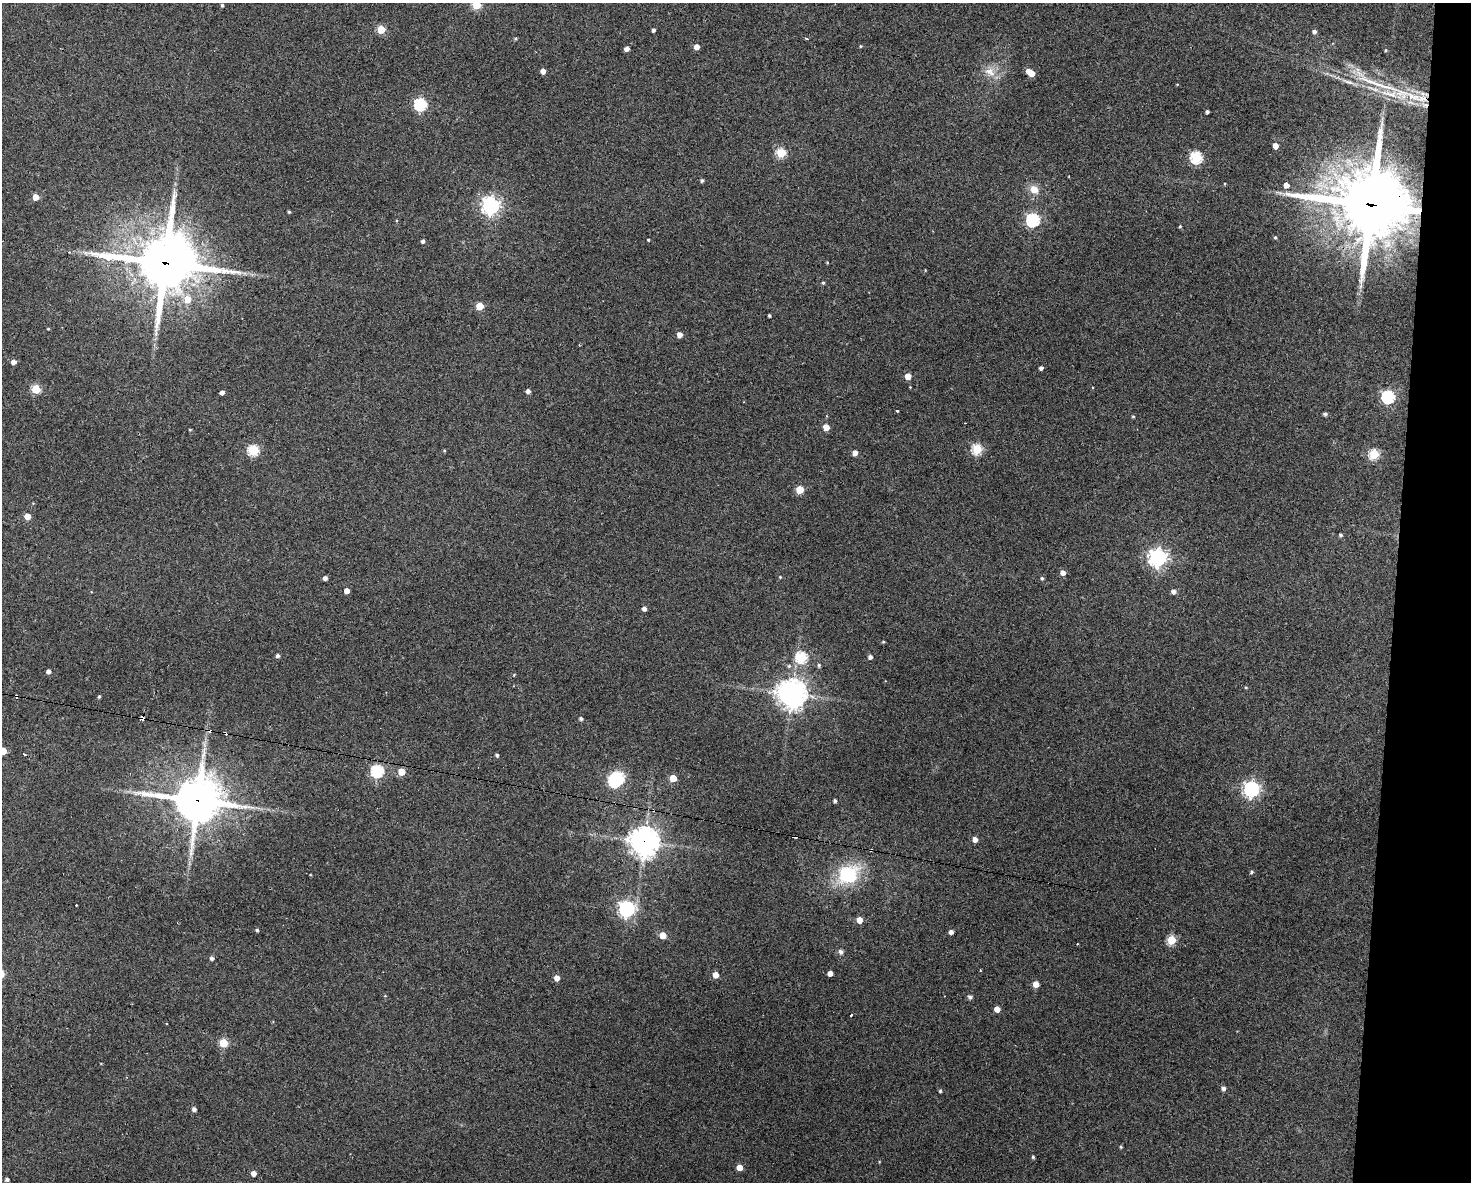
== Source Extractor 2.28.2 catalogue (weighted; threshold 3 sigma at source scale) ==
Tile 6 of 3 x 4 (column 3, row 2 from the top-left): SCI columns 3047-4515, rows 2361-3540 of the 4742 x 4720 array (HDU 1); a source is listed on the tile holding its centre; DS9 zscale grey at full resolution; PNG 1473 x 1184 px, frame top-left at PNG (2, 3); no overlay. Shown black and unused: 5% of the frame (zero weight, under 3 of 4 exposures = <1% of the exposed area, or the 3 px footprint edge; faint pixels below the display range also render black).
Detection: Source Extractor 2.28.2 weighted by HDU 2 'WHT'; one run over the whole footprint, this tile lists its part. Background 0.125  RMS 0.0065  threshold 0.0292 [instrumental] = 3 sigma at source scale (4.5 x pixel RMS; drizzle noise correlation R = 1.50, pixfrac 1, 0.05/0.05 arcsec/px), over >= 5 px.
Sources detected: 134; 1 inside a brighter object's white glare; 6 cosmic-ray / hot-pixel residue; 1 long thin detection or spike segment (spike, bleed or trail) — not listed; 1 inside a brighter listed object's ellipse — not listed separately; the other 125 listed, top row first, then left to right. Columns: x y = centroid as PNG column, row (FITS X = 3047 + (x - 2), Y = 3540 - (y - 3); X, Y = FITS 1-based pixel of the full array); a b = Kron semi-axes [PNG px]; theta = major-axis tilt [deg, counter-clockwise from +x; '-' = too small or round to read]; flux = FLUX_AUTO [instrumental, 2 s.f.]
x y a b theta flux
222 5 4 3 - 0.96
476 5 5 5 - 34
381 29 5 5 - 22
653 30 4 3 - 1.7
1314 31 4 4 - 2.1
516 38 4 4 - 0.76
807 39 3 3 - 0.66
861 46 4 3 - 0.59
696 47 4 4 - 4.5
627 49 4 4 - 3.3
1386 50 4 4 - 0.68
543 71 4 4 - 4
990 71 15 10 -29 7.2
1031 73 7 4 -37 14
1348 82 22 5 -18 4.6
1390 94 31 9 -10 16
1423 98 17 10 -4 12
420 104 6 6 - 82
1207 112 3 3 - 1.5
1275 146 4 4 - 6.6
781 153 5 5 - 38
1196 157 6 5 - 73
702 180 4 4 - 1.3
1286 185 5 4 - 4.1
1034 189 12 10 -46 6.4
36 197 5 4 - 7.4
1370 204 26 24 -9 4300
491 205 7 6 - 270
289 212 3 3 - 0.86
1033 220 6 6 - 110
1180 226 4 3 - 0.77
1275 237 5 4 - 0.97
648 240 3 2 - 0.71
423 241 4 4 - 1.7
69 252 3 3 - 0.53
827 262 4 3 - 0.51
165 263 23 20 -1 3200
823 283 4 4 - 0.88
188 299 6 6 - 11
479 306 5 5 - 19
769 315 3 3 - 1.2
48 329 3 3 - 0.49
680 335 4 4 - 5
13 362 5 4 - 3.5
1041 368 4 4 - 2
908 376 4 4 - 9.1
910 387 2 2 - 0.4
36 389 5 5 - 30
528 391 4 4 - 2.3
222 392 4 4 - 2.6
1388 397 6 6 - 99
897 410 3 3 - 3.3
1325 414 4 3 - 1.5
1133 416 5 3 - 0.61
826 427 5 4 - 9.8
190 430 3 3 - 0.58
977 449 5 5 - 51
253 450 5 5 - 60
444 451 5 3 - 0.58
855 453 5 4 - 4.2
1374 454 5 5 - 46
800 490 5 5 - 21
27 516 5 5 - 7.2
1341 535 5 4 - 1.1
1158 558 7 6 - 300
1063 573 5 4 - 4.3
780 577 4 4 - 0.64
325 578 4 4 - 2.3
1042 578 5 4 - 1
347 591 4 4 - 5.3
1173 591 5 5 - 2.7
644 609 4 4 - 2.4
883 642 4 4 - 0.67
278 656 4 4 - 1.7
802 657 6 6 - 57
870 657 4 4 - 2.4
819 665 5 5 - 1.1
789 666 6 5 - 1.1
48 671 4 4 - 2.6
514 675 4 4 - 0.52
1246 687 4 3 - 0.58
792 693 9 9 - 770
16 696 5 2 - 0.98
99 696 5 3 - 0.87
142 718 4 3 - 8.4
581 719 4 3 - 1.6
3 751 5 5 - 9.2
24 754 3 3 - 3.2
497 755 4 3 - 1.2
377 771 6 6 - 90
401 772 5 5 - 13
673 778 5 4 - 12
614 780 6 5 - 77
1251 789 7 6 - 190
197 800 17 15 -1 2100
835 801 4 3 - 1.5
975 839 5 4 - 3.7
644 842 10 10 - 660
871 850 3 2 - 0.81
1251 872 5 4 - 1.1
848 874 21 17 30 44
627 909 6 6 - 210
859 920 5 5 - 7
257 930 4 4 - 0.96
951 932 4 4 - 2.7
663 935 5 5 - 12
1171 940 5 5 - 38
841 952 7 6 - 1.9
211 958 5 4 - 1.8
830 973 4 4 - 4.2
715 975 4 4 - 8.1
557 978 5 4 - 5.1
1036 984 4 4 - 8.1
970 997 7 5 -17 1.2
997 1009 4 4 - 7
851 1015 3 2 - 1.6
223 1043 5 5 - 27
1223 1088 5 4 - 2.3
940 1091 4 3 - 1.1
194 1109 4 4 - 2.2
1121 1147 4 4 - 0.92
1033 1157 4 3 - 0.96
739 1167 4 4 - 8.9
253 1173 4 4 - 4.6
7 1179 4 3 - 1.7
Overlapping masked pixels (flux is a lower limit): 8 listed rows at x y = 1423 98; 1370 204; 165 263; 16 696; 142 718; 197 800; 644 842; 871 850
Isophote crosses this tile's border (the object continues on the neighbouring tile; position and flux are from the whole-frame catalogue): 2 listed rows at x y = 476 5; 3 751